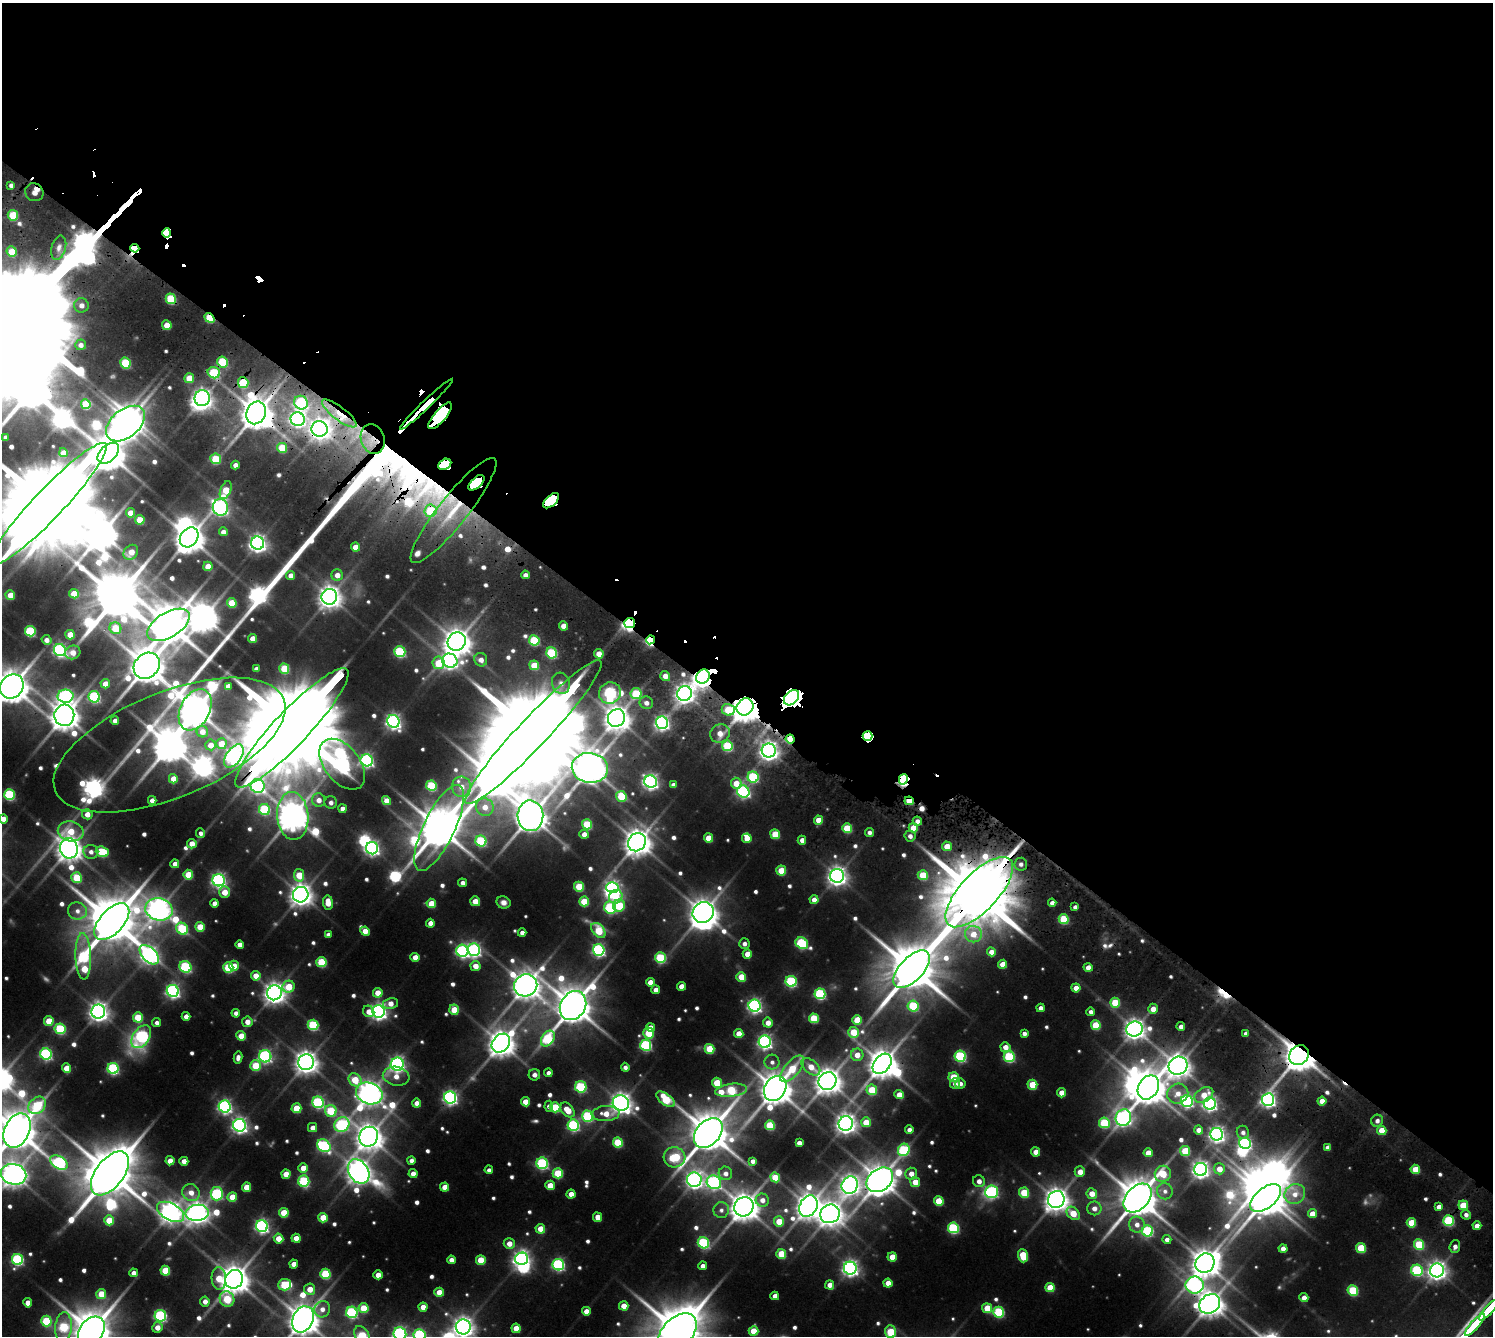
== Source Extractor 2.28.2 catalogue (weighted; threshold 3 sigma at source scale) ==
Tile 3 of 4 x 4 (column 3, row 1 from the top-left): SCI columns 3189-4679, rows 4455-5788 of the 6375 x 6376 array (HDU 1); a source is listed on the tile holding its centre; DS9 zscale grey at full resolution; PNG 1495 x 1338 px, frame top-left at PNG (2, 3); each listed source drawn as its Kron ellipse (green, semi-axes under 4 px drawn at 4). Shown black and unused: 51% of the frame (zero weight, under 3 of 5 exposures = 13% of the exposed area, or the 3 px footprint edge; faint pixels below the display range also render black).
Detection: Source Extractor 2.28.2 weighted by HDU 2 'WHT'; one run over the whole footprint, this tile lists its part. Background 0.0874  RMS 0.0096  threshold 0.043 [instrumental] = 3 sigma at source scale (4.5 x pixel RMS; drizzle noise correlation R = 1.50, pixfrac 1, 0.05/0.05 arcsec/px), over >= 5 px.
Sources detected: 706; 9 too faint to see at this stretch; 25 inside a brighter object's white glare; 7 cosmic-ray / hot-pixel residue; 4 long thin detections or spike segments (spike, bleed or trail) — neither listed nor drawn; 8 inside a brighter listed object's ellipse — not listed separately; of the other 653, all 500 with FLUX_AUTO >= 3.71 (the completeness limit of this list) listed and drawn (153 fainter detections not listed), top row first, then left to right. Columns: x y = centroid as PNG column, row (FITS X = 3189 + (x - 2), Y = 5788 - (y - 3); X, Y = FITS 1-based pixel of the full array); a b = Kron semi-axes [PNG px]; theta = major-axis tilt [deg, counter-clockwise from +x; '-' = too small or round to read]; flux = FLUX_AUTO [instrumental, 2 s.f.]
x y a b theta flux
11 185 4 4 - 3.7
34 192 9 8 - 11
13 215 5 5 - 38
167 233 5 4 - 770
59 248 12 7 74 5.2
135 248 4 4 - 380
12 252 5 5 - 23
171 299 5 5 - 46
81 305 7 7 - 6.2
209 318 5 4 - 35
167 325 5 4 - 17
81 345 5 5 - 4.8
223 362 5 5 - 53
125 363 5 5 - 48
214 373 6 5 - 52
189 378 5 5 - 15
243 383 5 5 - 41
202 398 8 7 - 550
301 403 7 6 - 110
86 404 5 5 - 39
426 404 36 3 44 910
256 413 12 9 66 1700
339 413 21 6 -37 21
440 416 17 6 49 5100
298 419 7 7 - 320
125 424 22 14 39 2200
320 429 8 8 - 690
5 437 4 3 - 4.2
373 439 15 11 -72 20
282 448 5 5 - 28
63 453 4 4 - 8.4
108 453 13 8 43 2300
216 459 5 5 - 36
445 464 7 5 34 1600
235 465 4 4 - 5.8
476 483 10 5 43 2500
226 490 9 5 67 27
551 501 9 5 43 2300
49 504 83 15 46 22000
220 507 8 7 - 290
453 510 66 14 52 340
430 511 6 6 - 41
130 513 5 4 - 12
140 520 5 4 - 21
223 532 4 4 - 6.7
189 537 11 8 53 1400
258 543 6 6 - 450
355 547 4 4 - 10
131 552 8 6 47 13
208 566 5 4 - 17
291 575 5 4 - 7.8
337 575 6 5 - 9.2
525 575 4 4 - 4.4
74 594 5 4 - 20
10 595 5 4 - 14
329 597 8 7 - 810
232 603 5 5 - 26
630 623 5 5 - 360
168 625 23 12 31 3100
563 626 4 4 - 9.2
115 628 6 5 - 29
30 631 5 5 - 71
70 635 5 4 - 19
253 638 4 4 - 11
46 640 5 4 - 6.1
534 640 5 5 - 52
650 640 4 4 - 120
457 642 9 8 - 1300
60 650 6 6 - 220
73 652 8 6 26 9
400 652 5 5 - 82
551 653 5 5 - 64
599 654 5 4 - 11
481 660 7 6 - 6.6
450 661 8 7 - 350
438 663 6 6 - 26
534 665 5 4 - 24
147 666 14 12 45 2500
256 669 4 4 - 4.5
284 669 5 5 - 37
665 676 5 5 - 7.2
703 677 7 6 - 840
561 683 11 9 -74 5.1
105 684 5 4 - 11
12 686 13 11 49 2000
228 686 4 4 - 4.7
610 693 11 10 - 130
636 694 5 5 - 46
684 694 7 7 - 540
65 696 8 6 1 230
94 697 6 5 - 110
792 698 9 6 47 1400
646 703 7 6 - 5.3
745 707 9 8 - 1500
195 710 22 14 62 2300
728 710 6 5 - 27
64 715 10 10 - 1400
616 718 9 8 - 1100
115 721 4 4 - 6.1
393 721 6 6 - 310
662 723 6 6 - 240
292 728 80 17 47 24000
202 732 6 5 - 8.6
533 732 98 15 47 24000
720 733 10 9 - 11
868 736 5 4 - 380
790 739 4 4 - 27
221 744 5 5 - 13
169 745 123 52 22 3800
210 745 5 5 - 9.3
727 746 5 5 - 55
769 751 7 7 - 530
234 756 13 7 55 420
367 760 6 6 - 200
342 764 29 17 -52 450
590 768 18 15 -9 1900
753 777 5 5 - 76
173 779 5 4 - 12
903 779 5 4 - 220
651 782 6 6 - 310
736 783 5 5 - 15
673 785 4 4 - 3.9
258 786 7 7 - 240
431 786 5 5 - 59
461 787 10 9 - 12
743 791 6 6 - 160
9 795 5 5 - 80
621 796 5 5 - 38
152 800 4 4 - 6.8
319 800 7 6 - 8
387 801 5 4 - 11
909 801 5 3 - 23
331 802 6 6 - 4.7
485 807 9 8 - 12
264 809 5 5 - 70
342 809 4 4 - 5.6
87 814 5 5 - 9.3
293 816 24 15 -86 1500
530 816 15 13 -88 1900
3 819 4 4 - 9.9
819 820 4 4 - 13
917 821 5 4 - 5.3
587 824 5 5 - 43
439 828 47 15 64 3700
847 828 5 5 - 32
913 828 4 4 - 18
71 831 13 10 -11 23
869 832 4 4 - 3.7
201 833 5 4 - 3.9
584 834 4 4 - 7.3
775 834 5 4 - 28
910 836 6 5 - 4.9
709 838 5 4 - 17
747 838 5 4 - 12
802 840 4 4 - 6.3
481 841 5 5 - 69
637 842 9 8 - 1200
192 844 5 4 - 9.8
947 846 5 5 - 13
69 848 10 9 - 1000
372 848 6 6 - 250
91 852 7 7 - 5.3
102 852 6 5 - 50
175 864 4 4 - 6.5
1021 864 6 6 - 4.2
781 871 5 5 - 23
188 875 5 5 - 27
299 875 6 5 - 22
923 875 5 5 - 31
837 876 7 7 - 540
77 878 5 5 - 37
219 880 6 6 - 270
462 883 4 4 - 5.1
579 887 5 5 - 35
612 888 6 5 - 230
224 892 6 5 - 14
979 892 45 19 47 11000
301 895 8 7 - 790
616 897 7 6 - 24
814 900 4 4 - 7.7
475 901 5 5 - 14
584 901 5 5 - 32
328 902 7 5 -83 14
503 902 7 6 - 5
215 903 4 4 - 7.6
431 903 5 4 - 20
1052 903 4 4 - 5.8
619 906 6 6 - 36
1075 907 4 4 - 3.9
610 908 6 5 - 96
159 909 14 11 -13 890
77 911 9 8 - 7
703 912 11 10 - 1300
1064 919 5 5 - 44
112 922 22 11 47 4900
430 923 4 4 - 8.6
200 927 5 4 - 21
182 929 6 5 - 70
598 930 9 5 -47 37
365 931 5 4 - 13
522 933 4 4 - 5.6
328 934 4 4 - 3.9
973 934 8 8 - 14
802 943 6 5 - 100
240 944 4 4 - 6.9
744 944 5 5 - 4.4
474 950 6 6 - 210
599 950 6 5 - 180
462 951 6 6 - 180
991 952 4 4 - 8.4
747 954 5 4 - 10
149 955 12 7 -44 420
83 956 23 7 -88 110
415 957 4 4 - 9.7
660 958 5 5 - 67
321 962 5 5 - 47
1003 964 4 4 - 12
234 966 5 5 - 11
475 966 5 5 - 9.6
185 967 6 5 - 100
228 968 5 5 - 53
1088 968 4 4 - 8.8
912 969 23 12 46 4700
256 976 5 4 - 11
741 977 5 4 - 22
791 981 5 5 - 91
650 982 4 4 - 9.9
526 985 12 11 - 1300
681 986 4 4 - 8.1
289 987 6 6 - 26
1076 988 4 4 - 11
656 990 4 4 - 6.1
173 991 6 6 - 240
274 993 7 7 - 730
378 993 5 4 - 14
820 994 5 5 - 98
390 1003 8 5 13 9
1115 1003 5 5 - 33
573 1006 15 12 57 2500
755 1006 6 6 - 250
913 1006 6 5 - 55
1040 1008 4 4 - 5.6
1153 1009 5 5 - 8.7
454 1010 5 4 - 23
98 1011 7 7 - 570
369 1011 6 5 - 8.1
379 1011 6 6 - 360
1091 1012 4 4 - 4.3
236 1013 4 4 - 4.7
186 1016 4 4 - 5.9
138 1017 5 5 - 33
814 1018 5 5 - 35
857 1020 5 4 - 27
49 1021 5 4 - 22
247 1022 5 5 - 7.9
157 1023 4 4 - 3.9
768 1023 5 5 - 10
313 1025 5 5 - 66
1096 1025 5 5 - 32
650 1027 4 4 - 6.2
1181 1027 4 4 - 6.3
60 1029 5 5 - 65
1135 1029 8 7 - 700
853 1032 5 5 - 29
648 1033 5 5 - 30
1024 1033 4 4 - 4.3
1246 1033 4 4 - 4.7
739 1034 4 4 - 13
241 1036 5 4 - 13
141 1037 13 8 55 140
548 1039 8 6 56 71
765 1042 6 6 - 260
501 1043 10 8 48 1200
646 1045 5 5 - 110
1005 1047 5 5 - 8.3
709 1049 5 5 - 31
46 1054 6 5 - 140
857 1055 6 6 - 10
1299 1055 10 9 - 2100
265 1056 6 6 - 170
960 1056 5 5 - 98
1009 1057 5 5 - 78
238 1058 6 4 78 4.3
306 1062 8 7 - 810
772 1062 7 7 - 4.5
397 1064 6 6 - 300
882 1064 11 8 49 1600
256 1066 5 5 - 37
1178 1066 9 9 - 920
625 1067 4 4 - 4
811 1067 11 6 -39 13
66 1068 4 4 - 13
113 1068 5 5 - 110
792 1069 16 7 50 30
548 1073 4 4 - 5.3
534 1075 6 5 - 4.6
396 1076 13 9 -10 11
954 1077 5 5 - 34
355 1080 7 6 - 24
828 1081 9 8 - 1100
717 1083 5 5 - 26
960 1083 5 5 - 3.7
955 1084 5 5 - 6
1032 1085 5 5 - 30
581 1087 6 5 - 77
1148 1087 12 10 57 1900
775 1088 13 10 58 2000
731 1090 16 6 7 67
872 1090 5 5 - 28
369 1093 13 10 -21 1100
1062 1093 4 4 - 12
1178 1094 10 10 - 12
899 1095 4 4 - 11
1204 1095 10 7 30 15
450 1097 6 6 - 250
666 1099 11 5 -38 48
1268 1100 6 6 - 290
1187 1101 6 6 - 180
1322 1101 4 4 - 11
318 1102 6 5 - 120
525 1102 4 4 - 14
417 1103 4 4 - 7.4
621 1103 8 7 - 680
1210 1104 6 6 - 260
37 1105 10 7 45 56
225 1106 6 6 - 220
549 1106 5 4 - 4.8
555 1107 5 5 - 35
296 1108 5 5 - 24
567 1110 8 5 -46 18
331 1111 6 5 - 46
606 1114 14 7 4 16
588 1116 6 5 - 91
1123 1118 8 7 - 360
1377 1121 6 6 - 4.2
866 1122 5 5 - 20
1104 1123 5 5 - 55
342 1124 8 7 - 140
846 1124 7 7 - 620
239 1125 6 6 - 330
573 1125 6 5 - 120
770 1125 5 5 - 39
313 1128 4 4 - 7.3
17 1130 18 12 64 3400
909 1130 4 4 - 6.6
1199 1130 4 4 - 7.5
1382 1130 4 4 - 17
1243 1132 7 6 - 4
708 1133 17 12 47 2900
1217 1134 6 6 - 350
369 1137 10 9 - 1200
618 1142 5 5 - 43
799 1143 4 4 - 5.8
1245 1143 6 5 - 160
324 1146 7 6 - 110
1328 1147 4 4 - 6.8
904 1150 6 5 - 88
1185 1151 5 5 - 33
1036 1152 4 4 - 10
1148 1153 4 4 - 11
674 1157 11 10 - 50
170 1161 4 4 - 10
184 1161 4 4 - 8.2
411 1161 4 4 - 4.9
753 1161 4 4 - 4.4
59 1162 10 6 -31 160
542 1163 6 5 - 110
303 1168 5 4 - 12
1201 1169 6 6 - 440
1219 1169 5 5 - 12
1415 1169 5 4 - 22
489 1170 4 4 - 3.7
359 1171 13 9 -56 980
1080 1172 5 5 - 10
110 1173 25 14 53 4700
558 1173 5 5 - 39
725 1173 7 7 - 6.1
13 1174 13 10 -13 1100
286 1174 4 4 - 14
413 1174 4 4 - 8.2
911 1174 6 6 - 7.9
1163 1174 8 8 - 26
775 1177 5 4 - 24
694 1180 7 7 - 400
880 1180 14 10 37 1500
304 1181 5 5 - 78
979 1181 6 6 - 6.9
714 1182 7 6 - 220
915 1182 5 5 - 14
550 1185 4 4 - 15
850 1185 9 8 - 580
247 1187 4 4 - 17
445 1187 4 4 - 13
1165 1191 8 8 - 4.6
992 1192 6 6 - 160
191 1193 9 8 - 9.4
1024 1193 5 5 - 35
217 1194 7 6 - 100
571 1194 4 4 - 9
1092 1194 5 5 - 12
1295 1194 11 9 36 11
232 1197 5 5 - 18
1137 1198 16 11 47 3100
1266 1198 18 10 40 2500
762 1200 7 6 - 7.5
1056 1200 9 8 - 950
939 1201 5 4 - 28
1463 1205 5 4 - 24
808 1206 11 8 63 1100
744 1207 10 9 - 1400
1439 1207 4 4 - 6.7
1094 1208 7 7 - 6.8
721 1210 8 8 - 4.8
171 1212 15 8 -29 710
197 1213 11 8 6 800
284 1213 5 5 - 22
1073 1213 7 5 -46 20
830 1214 10 9 - 1000
1312 1214 4 4 - 12
1466 1215 5 4 - 4.4
598 1217 5 4 - 11
323 1218 5 4 - 19
109 1220 5 5 - 20
1448 1220 5 5 - 72
779 1221 5 5 - 19
1411 1223 5 4 - 27
1137 1224 8 7 - 7
262 1226 6 6 - 230
1477 1226 4 4 - 9.5
953 1228 5 5 - 92
540 1229 5 4 - 14
1148 1231 5 5 - 91
296 1238 4 4 - 11
278 1239 5 5 - 12
1167 1240 4 4 - 5.2
703 1243 6 5 - 95
509 1244 5 5 - 9.6
1419 1244 5 5 - 48
1455 1247 6 5 - 4.5
1361 1248 5 5 - 32
1283 1249 4 4 - 7.8
781 1254 5 5 - 32
1023 1256 7 5 -73 32
892 1257 4 4 - 15
17 1259 5 5 - 120
522 1259 6 6 - 350
451 1260 4 4 - 6.3
481 1260 5 5 - 21
1205 1263 10 9 - 1400
294 1264 4 4 - 8.1
558 1265 6 5 - 140
703 1266 4 4 - 5.8
850 1268 6 6 - 370
1417 1270 6 5 - 96
1437 1270 7 7 - 560
165 1271 5 5 - 31
133 1273 4 4 - 5.9
325 1274 5 5 - 52
378 1275 4 4 - 9
219 1278 11 7 -87 19
234 1279 9 8 - 1400
888 1283 4 4 - 14
284 1285 6 5 - 45
830 1285 5 4 - 7.9
1195 1285 9 8 - 260
1050 1288 5 4 - 23
310 1289 5 5 - 12
1353 1290 5 5 - 55
439 1292 4 4 - 15
101 1294 5 5 - 21
775 1296 4 4 - 6
1304 1298 4 4 - 7.9
227 1299 8 7 - 42
205 1301 5 5 - 6.1
28 1303 4 4 - 9.1
1210 1304 11 9 37 1100
624 1306 5 4 - 11
423 1307 4 4 - 9.3
364 1308 5 5 - 26
987 1308 5 5 - 23
322 1309 8 7 - 7.2
1489 1310 14 3 48 870
586 1311 4 4 - 8.2
352 1312 6 5 - 110
999 1312 5 5 - 72
160 1316 6 5 - 130
303 1319 14 10 66 1800
46 1321 5 5 - 47
1475 1325 14 3 48 880
63 1327 15 8 85 58
157 1327 5 5 - 8.4
463 1327 7 7 - 660
516 1328 4 4 - 14
91 1331 16 11 50 3100
753 1331 5 4 - 20
678 1332 22 14 44 4600
890 1332 6 5 - 39
400 1334 6 6 - 220
362 1335 10 6 -58 45
420 1335 6 6 - 130
Overlapping masked pixels (flux is a lower limit): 31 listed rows (the first 20) at x y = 167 233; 135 248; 171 299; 209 318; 223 362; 243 383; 426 404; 256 413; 339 413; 440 416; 320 429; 373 439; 445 464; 476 483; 551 501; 453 510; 430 511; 630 623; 168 625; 650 640
Isophote crosses this tile's border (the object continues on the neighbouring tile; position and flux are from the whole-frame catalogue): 14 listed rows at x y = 49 504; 12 686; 3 819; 17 1130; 13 1174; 1489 1310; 303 1319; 463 1327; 91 1331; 678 1332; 890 1332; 400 1334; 362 1335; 420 1335